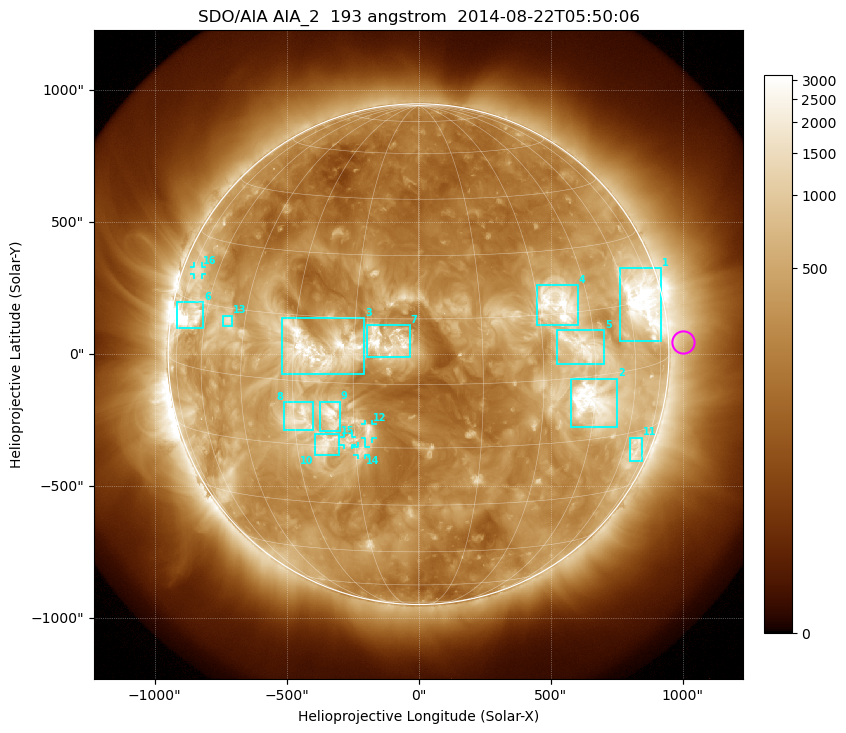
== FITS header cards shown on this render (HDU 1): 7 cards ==
TELESCOP= 'SDO/AIA'
INSTRUME= 'AIA_2'
WAVELNTH=                  193
WAVEUNIT= 'angstrom'
DATE-OBS= '2014-08-22T05:50:06.84'
CTYPE1  = 'HPLN-TAN'
CTYPE2  = 'HPLT-TAN'

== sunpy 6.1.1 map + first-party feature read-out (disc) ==
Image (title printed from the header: SDO/AIA AIA_2  193 angstrom  2014-08-22T05:50:06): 1024 x 1024 px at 2.4 arcsec/px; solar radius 949 arcsec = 395 px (full disc in frame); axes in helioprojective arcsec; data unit not stated in the header (colour bar unlabelled)
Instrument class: DISC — disc imager (sunpy class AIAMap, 193 A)
Bright regions (active regions / flare kernels): reference = the median radial profile (limb darkening/brightening removed); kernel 9 px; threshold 5 sigma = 911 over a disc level ~296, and >= 1.15x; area >= 12 px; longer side >= 9 px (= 22 arcsec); searched inside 0.97 R_sun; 16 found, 16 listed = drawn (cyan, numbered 1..; 4 of them under ~33 arcsec drawn as corner ticks so the feature stays visible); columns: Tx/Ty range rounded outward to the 5 arcsec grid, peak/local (2 s.f.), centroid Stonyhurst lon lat
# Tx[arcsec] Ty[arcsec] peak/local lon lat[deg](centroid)
1 760..920 45..330 13 +67 +15
2 575..755 -275..-90 13 +45 -6
3 -520..-205 -75..140 12 -24 +8
4 445..605 110..265 12 +35 +17
5 525..705 -35..90 6.7 +41 +7
6 -915..-815 95..200 18 -68 +11
7 -200..-30 -15..110 11 -7 +10
8 -510..-395 -285..-180 7.1 -28 -9
9 -375..-295 -295..-180 9.8 -20 -7
10 -395..-300 -385..-300 7.1 -23 -15
11 800..850 -405..-315 4.5 +67 -20
12 -205..-175 -320..-265 6.7 -12 -11
13 -745..-705 105..150 5.9 -51 +12
14 -230..-200 -385..-350 5.5 -14 -16
15 -285..-250 -345..-310 5.2 -17 -14
16 -850..-820 300..330 3.8 -71 +22
Off-limb structures (1.02-1.3 R_sun): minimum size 162 px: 4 found; the strongest spans PA ~240..300 deg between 1.02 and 1.3 R_sun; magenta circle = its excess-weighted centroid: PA ~275 deg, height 1.06 R_sun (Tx ~1000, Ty ~45 arcsec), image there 1.7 x the reference